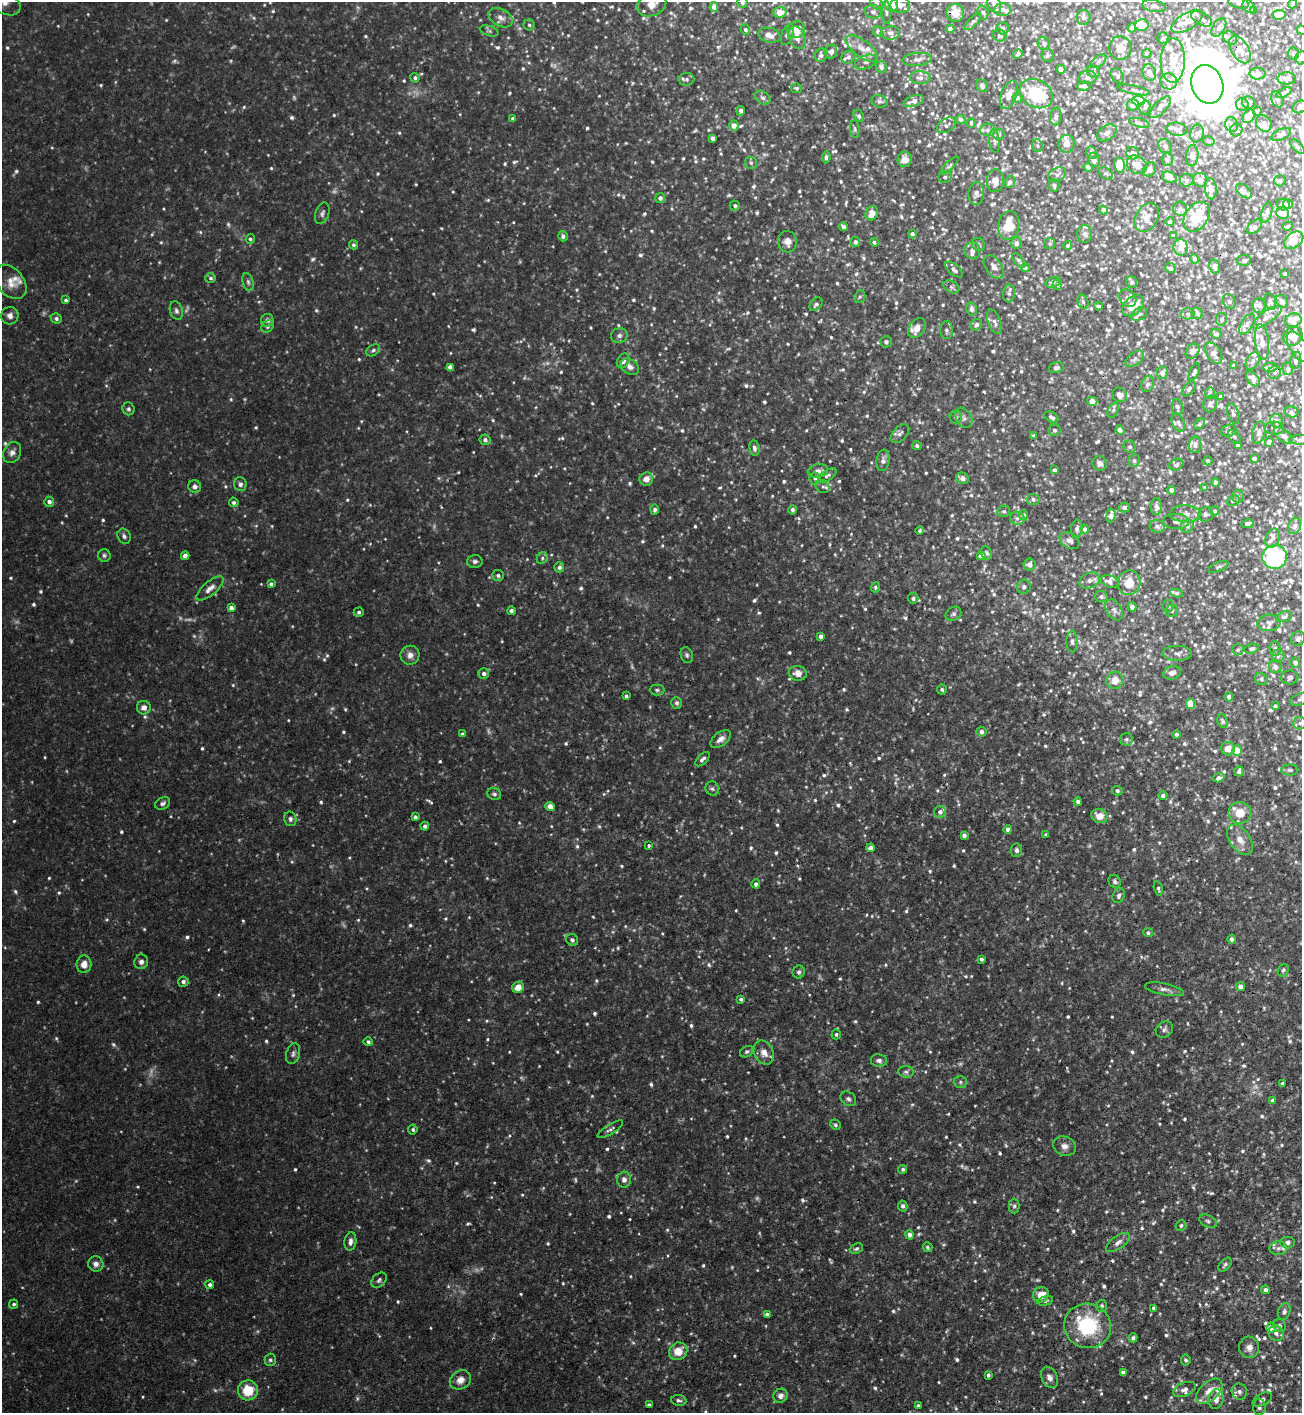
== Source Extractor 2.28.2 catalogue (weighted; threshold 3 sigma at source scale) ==
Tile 6 of 4 x 4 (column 2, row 2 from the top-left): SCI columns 1458-2757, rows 2832-4242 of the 5650 x 5664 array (HDU 1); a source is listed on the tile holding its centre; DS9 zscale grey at full resolution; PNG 1304 x 1415 px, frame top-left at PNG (2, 2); each listed source drawn as its Kron ellipse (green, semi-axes under 4 px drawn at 4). Shown black and unused: <1% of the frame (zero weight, under 3 of 4 exposures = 1% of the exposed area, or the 3 px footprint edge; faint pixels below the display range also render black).
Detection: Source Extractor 2.28.2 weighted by HDU 2 'WHT'; one run over the whole footprint, this tile lists its part. Background 0.0355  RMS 0.0035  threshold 0.0158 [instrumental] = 3 sigma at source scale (4.5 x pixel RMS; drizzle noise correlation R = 1.50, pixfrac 1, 0.05/0.05 arcsec/px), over >= 5 px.
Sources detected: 1422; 43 too faint to see at this stretch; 4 cosmic-ray / hot-pixel residue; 1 long thin detection or spike segment (spike, bleed or trail) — neither listed nor drawn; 86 inside a brighter listed object's ellipse — not listed separately; of the other 1288, all 500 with FLUX_AUTO >= 0.732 (the completeness limit of this list) listed and drawn (788 fainter detections not listed), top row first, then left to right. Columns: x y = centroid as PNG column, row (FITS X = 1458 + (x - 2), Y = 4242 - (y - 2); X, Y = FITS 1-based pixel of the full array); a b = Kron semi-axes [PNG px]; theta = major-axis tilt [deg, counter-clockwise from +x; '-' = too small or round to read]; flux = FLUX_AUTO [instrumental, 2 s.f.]
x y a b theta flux
4 2 18 11 -30 4.1
742 3 5 5 - 0.86
877 3 7 5 -54 0.82
1239 3 10 5 -13 0.91
652 4 15 11 24 4.2
892 4 8 6 -87 2.8
994 4 9 6 -64 1.4
1293 4 5 3 - 0.74
900 5 10 8 -8 1.9
1154 6 12 6 -9 1.3
714 7 5 4 - 2
1249 7 7 5 -52 0.85
1002 10 8 6 -4 1.5
1253 11 4 3 - 1.2
780 12 6 5 - 3.7
873 12 8 6 -5 1.1
887 12 12 4 -87 0.86
983 12 7 5 -72 0.85
955 13 9 8 - 4.9
1279 15 7 4 8 4.3
1084 17 7 7 - 1.3
501 18 13 8 -30 2.3
1202 19 11 6 -28 1.6
1187 21 17 8 32 3.6
973 22 11 4 47 0.83
529 25 5 5 - 0.77
1142 25 6 6 - 3.4
1219 27 10 6 59 1.3
1003 28 6 6 - 0.96
1132 28 4 4 - 1.1
950 29 4 4 - 1.8
745 30 5 4 - 0.88
796 30 9 8 - 4.9
1301 30 5 4 - 0.76
489 31 10 5 -18 0.83
878 31 5 5 - 0.76
890 33 9 6 3 1.4
769 35 11 7 -15 2.8
787 35 11 6 69 1.2
999 36 7 6 - 1.2
797 38 12 8 -66 2.4
1163 38 5 5 - 0.74
1230 38 7 6 - 1
1044 44 6 6 - 0.82
862 48 19 8 -36 3.9
1120 48 12 11 - 3.8
1240 49 15 8 -59 4.1
831 52 7 6 - 1.6
1147 53 4 4 - 0.77
1018 54 5 4 - 1
1293 54 6 6 - 0.78
821 55 7 6 - 1.3
1047 55 7 6 - 0.78
848 57 7 6 - 1.1
1301 58 6 6 - 1.5
917 59 15 6 5 1.8
1098 61 9 5 39 0.96
1173 61 22 12 89 6.9
866 62 11 6 21 1.5
881 67 6 5 - 1.2
1061 69 4 4 - 1.1
1093 72 7 5 -28 1.1
1149 73 8 6 -70 1.7
1257 74 8 6 -2 3.4
1117 76 8 6 -55 0.97
1088 77 9 6 9 1.3
415 78 5 4 - 0.91
920 78 10 6 -4 1.5
686 79 8 6 7 1.2
1287 79 9 6 3 1.6
1169 81 8 8 - 2.1
1207 84 20 15 -71 1600
982 86 6 5 - 0.97
1084 86 7 4 6 1.6
796 88 6 5 - 0.76
1134 90 16 4 -12 1
1284 93 8 3 26 0.8
1036 94 17 13 -30 20
1009 95 15 8 68 3.4
763 98 8 6 -36 1.2
1017 98 5 5 - 0.88
1277 99 8 6 -70 1.1
1138 100 6 5 - 14
879 101 8 6 -15 0.88
914 101 10 5 19 1.9
1248 102 6 6 - 1.9
1133 105 6 5 - 1.1
1242 105 6 6 - 1.3
1145 107 7 5 73 0.81
1160 107 14 6 45 1.7
1300 107 7 6 - 1.5
741 111 5 4 - 1.4
1257 111 4 4 - 0.83
859 116 6 4 -60 0.82
1249 116 7 5 54 4.2
1056 117 9 5 81 1.1
513 118 4 4 - 0.91
961 119 5 4 - 1.3
971 123 4 3 - 0.84
1139 123 10 4 -14 0.92
1264 123 9 7 -54 3
1232 124 7 6 - 1.3
946 125 10 6 31 1.2
734 126 5 5 - 2.8
855 129 9 5 -84 0.75
1177 129 10 6 -6 1.3
988 130 8 6 3 1.3
1236 130 6 6 - 1.1
1107 133 11 7 34 1.5
999 134 5 5 - 1.2
1197 134 9 6 77 1.4
1281 134 10 5 24 1.3
712 138 4 4 - 1.5
995 141 12 5 -84 1.1
1209 141 6 5 - 0.75
1067 144 9 8 - 2.3
1037 146 6 5 - 0.75
1165 146 8 6 -57 1.2
1297 147 9 5 -45 0.95
1092 153 6 5 - 0.73
1133 153 6 6 - 2.6
1192 156 11 6 84 2.8
826 157 6 4 84 0.81
905 159 8 7 - 3.1
1094 160 7 6 - 1.7
1167 160 6 5 - 1.2
751 163 6 6 - 0.82
950 165 12 4 45 0.88
1120 165 8 5 -81 8.2
1137 165 10 8 -36 4
1088 167 4 4 - 1.4
1150 169 7 6 - 2.3
1106 173 8 5 -38 0.77
1057 175 9 6 29 1.3
945 177 7 5 24 1.1
1169 177 7 5 -19 1.9
1187 180 6 6 - 1.4
1200 180 7 6 - 1.9
1280 180 6 5 - 0.79
995 181 11 8 87 3.1
1010 182 6 5 - 1.5
1054 185 6 5 - 0.83
1211 189 10 6 -86 2.4
1244 191 9 5 -42 1.5
976 194 11 8 88 1.5
660 198 5 5 - 1.4
1283 204 7 6 - 1.5
1288 204 5 4 - 2.6
735 206 5 5 - 0.94
1180 209 7 7 - 0.97
1103 210 4 4 - 1.7
1267 212 11 5 75 1
322 213 11 6 71 1.3
872 213 7 6 - 3.5
1283 213 6 6 - 3.1
1196 217 16 11 55 10
1147 218 15 11 60 3.3
1170 221 4 4 - 0.99
1009 226 14 10 81 9
1288 226 5 3 - 0.85
843 227 4 3 - 1.2
1254 227 9 5 44 1.8
912 234 4 4 - 0.95
1085 234 9 7 -88 1.3
563 236 5 4 - 1
1174 236 3 3 - 0.83
250 239 5 4 - 0.77
1294 240 11 7 35 4.4
787 242 10 9 - 2.8
855 242 5 5 - 1.3
874 242 4 4 - 0.82
1016 243 6 5 - 1.8
1050 244 5 5 - 0.74
353 245 4 4 - 0.84
978 245 7 6 - 0.97
1068 245 4 3 - 0.92
1181 247 8 7 - 2.4
973 250 8 7 - 1.5
1194 259 5 4 - 0.83
1244 260 7 5 0 1.1
1019 261 9 4 -51 0.76
1215 266 7 5 -78 1.9
994 267 13 8 -54 2.3
1025 268 4 4 - 0.81
1170 268 5 5 - 1.3
954 270 10 5 -39 1.7
1285 274 3 3 - 0.75
211 278 5 5 - 0.86
10 282 19 13 -50 4.6
248 282 9 5 -75 1
1053 282 8 5 21 0.94
1131 282 6 5 - 1.3
1057 285 5 5 - 1
951 287 9 5 -28 0.93
1009 294 9 6 85 1
860 297 6 5 - 0.74
1128 298 9 7 -52 1.1
66 300 4 4 - 0.75
1229 301 8 6 -59 0.83
1282 301 7 5 -49 1.4
1083 302 7 5 -74 0.8
1270 302 8 5 -73 0.75
816 304 7 5 49 1.2
1098 306 4 3 - 0.87
1133 306 12 8 44 6.1
1259 306 7 6 - 1.4
972 309 6 5 - 1.8
176 311 9 6 -72 1.2
1197 313 6 5 - 1.7
1139 314 8 6 31 1
1187 314 7 5 0 1.1
10 316 9 8 - 1.9
1267 317 18 6 36 2.1
56 319 5 5 - 0.95
1221 319 6 5 - 0.74
267 320 6 6 - 1.2
1293 320 8 6 18 5.9
994 322 13 6 -69 1.8
1247 324 11 6 58 1.3
976 325 6 5 - 1.4
267 327 7 5 46 0.92
917 328 11 7 53 3.9
946 330 9 6 90 1.2
1216 334 5 5 - 1.2
619 335 8 7 - 1.5
1293 336 10 9 - 4.2
886 342 6 5 - 0.8
1262 342 18 7 -84 2.6
1298 347 17 8 -59 2.8
373 350 7 5 36 0.84
1193 351 8 6 53 2
1214 353 12 7 -59 2.1
1134 359 11 6 39 1.2
1296 360 8 5 77 1.1
623 361 8 5 60 1.8
1253 361 10 5 60 1.1
1233 365 4 4 - 0.87
450 367 4 4 - 2.3
630 367 10 7 -33 1.8
1270 367 7 4 1 1
1056 368 7 5 14 0.99
1288 369 6 5 - 0.82
1194 372 9 4 66 1.1
1275 372 7 6 - 0.91
1162 373 6 5 - 1.9
1253 379 8 5 -50 2.4
1148 384 8 6 68 1.3
1189 389 8 5 52 0.83
1210 393 6 5 - 0.81
1120 395 7 7 - 1.6
1221 396 4 3 - 1
1092 401 5 4 - 3.9
1210 404 8 6 74 1.1
1177 407 8 5 -84 1.2
128 409 6 6 - 0.83
1113 410 8 5 68 0.78
1292 412 7 5 -13 0.78
1233 414 11 5 -73 1.2
956 417 6 6 - 1.3
1051 417 7 5 -29 1.3
964 418 11 7 -59 1.5
1277 421 7 6 - 1.2
1178 422 10 5 -66 1.1
1200 424 6 4 43 0.79
1274 428 10 6 -2 0.76
1054 430 6 6 - 0.78
1120 430 5 4 - 2
1228 431 8 5 16 0.87
1259 433 11 6 73 1.3
900 434 11 7 45 1.6
1034 436 4 4 - 0.88
1283 436 11 5 -39 1.2
1234 437 8 5 -46 0.8
485 440 5 5 - 1.2
1300 440 11 5 2 0.79
1269 442 5 4 - 0.78
1195 445 8 6 88 1.5
1238 445 4 4 - 0.92
917 446 4 4 - 0.89
1130 447 6 6 - 0.96
754 448 8 5 -81 1.2
12 452 11 8 60 2
1254 458 4 3 - 0.92
883 460 11 6 82 2
1134 461 6 6 - 0.84
1208 461 4 4 - 0.82
1100 463 7 7 - 1.8
1176 465 7 5 24 0.81
1054 470 3 3 - 1.1
818 471 10 6 9 2.3
827 475 10 5 32 0.98
815 478 6 5 - 0.96
963 478 6 5 - 2.3
646 479 7 6 - 3
1216 482 4 4 - 1.2
240 484 7 6 - 1.1
823 486 7 6 - 1
195 487 6 6 - 1.4
1204 488 4 4 - 0.73
1171 490 4 4 - 1.6
1238 496 6 6 - 0.97
1033 499 6 6 - 1.2
1233 501 7 5 23 0.74
49 502 5 5 - 1.3
234 502 5 4 - 0.77
1156 506 8 5 89 1.6
1124 507 5 5 - 1.4
655 510 5 4 - 0.86
792 510 5 4 - 0.81
1004 511 6 5 - 0.75
1215 511 5 4 - 0.78
1186 514 15 8 -2 2.6
1206 514 8 7 - 0.98
1024 515 5 4 - 0.9
1111 515 7 4 85 2.3
1017 518 7 6 - 1.3
1176 521 13 7 -1 1.7
1248 524 6 4 13 2
1157 526 7 6 - 1.1
1187 526 7 6 - 0.99
1295 526 8 6 66 1.1
1077 529 9 6 83 1.1
1085 529 4 4 - 1.2
920 531 4 4 - 0.75
124 536 8 6 -66 1.1
1273 538 10 7 66 1.5
1070 541 11 7 -33 1.6
986 553 7 5 -59 0.79
104 555 6 6 - 0.8
185 556 4 4 - 2.9
981 556 4 4 - 3
1275 557 12 12 - 42
542 558 6 5 - 0.85
475 561 7 6 - 1.2
1029 564 6 6 - 1.7
559 567 5 5 - 1.2
1218 567 10 4 24 0.79
498 575 6 5 - 1
1090 580 11 7 24 1.7
1110 582 9 6 -21 1.9
1129 583 12 11 - 7.5
271 584 4 4 - 0.94
875 587 5 4 - 0.78
1024 587 7 6 - 0.96
210 588 17 7 40 2.5
1176 593 6 4 -8 0.82
1101 597 7 5 -13 1.1
913 598 5 5 - 1.1
1168 606 6 5 - 0.83
1132 607 4 4 - 2.1
231 608 4 4 - 1.7
1114 610 11 7 -59 1.7
511 611 4 4 - 0.92
1172 611 6 6 - 0.85
359 612 5 4 - 0.89
953 614 8 6 34 1.1
1284 617 8 5 19 0.79
1269 623 11 8 6 1.4
821 636 4 4 - 1.6
1298 639 7 6 - 1.2
1072 641 11 5 -90 1.2
1252 649 7 4 15 0.92
1275 649 7 5 -88 0.83
1238 650 6 5 - 0.79
1177 653 14 7 -1 1.9
410 655 9 9 - 2.2
687 655 8 6 -72 0.9
1278 656 6 6 - 1.1
1295 663 5 4 - 1.5
1275 667 6 6 - 1.4
484 673 5 5 - 1.5
798 673 9 7 -11 2.8
1172 673 9 6 16 1.9
1290 677 8 7 - 0.9
1261 679 7 5 -33 0.8
1115 680 9 8 - 4
942 689 5 5 - 0.82
657 690 7 5 0 0.78
626 696 4 3 - 0.81
1229 697 4 4 - 1.3
1300 699 10 5 24 1
677 703 6 5 - 0.79
1190 704 5 4 - 8.4
1275 706 4 3 - 0.88
144 708 7 6 - 2.1
1222 721 7 5 -67 0.76
1300 723 6 6 - 1.1
982 732 5 5 - 1.5
462 734 4 3 - 0.77
1176 734 4 4 - 0.8
721 739 12 6 36 2.1
1126 739 6 6 - 0.94
1228 749 7 6 - 3.6
1237 751 5 4 - 6.7
702 759 9 4 45 1.2
1290 770 8 5 1 0.83
1239 771 5 4 - 1
1219 778 6 4 18 1.1
712 789 7 6 - 0.94
1117 791 5 4 - 0.98
494 794 7 6 - 0.95
1163 796 4 4 - 1.2
1078 802 4 4 - 1.1
163 803 8 5 30 1
550 806 5 4 - 3.3
940 812 6 6 - 1.7
1240 813 11 11 - 5.6
1099 816 8 7 - 3.7
415 817 4 3 - 0.85
290 819 7 6 - 1
425 826 4 4 - 1
1008 829 4 4 - 1.4
964 835 4 4 - 1.2
1046 835 4 3 - 0.81
1240 840 17 10 -56 4
649 845 3 3 - 0.88
871 848 4 4 - 2.1
1017 850 7 5 84 1.2
1115 881 7 6 - 1.2
756 884 4 4 - 1.1
1158 889 7 4 -76 0.74
1119 895 8 6 69 1.2
1148 933 5 4 - 0.84
1232 939 4 4 - 1.2
572 940 6 5 - 0.93
981 959 4 3 - 0.99
141 962 7 6 - 1.3
84 964 9 7 81 3.3
1283 970 6 5 - 0.75
799 972 6 6 - 0.85
183 982 5 5 - 1.4
518 987 6 5 - 3.7
1240 987 4 4 - 2.3
1164 989 20 6 -12 1.9
741 999 4 3 - 0.86
1164 1029 9 7 33 1.3
836 1034 5 4 - 0.77
368 1042 4 4 - 0.87
747 1052 7 5 30 0.8
764 1052 12 9 -63 3.5
293 1054 10 6 73 1.3
879 1061 8 6 -7 1.3
906 1072 8 5 -3 0.91
960 1082 6 5 - 0.83
1283 1084 4 3 - 0.83
848 1099 8 6 -39 1.1
1273 1100 4 3 - 1
835 1125 5 5 - 0.83
610 1129 15 5 32 1.3
413 1130 5 5 - 0.84
1064 1146 11 9 -23 2.3
903 1169 4 4 - 0.76
624 1180 8 7 - 1.6
903 1206 5 4 - 1.1
1014 1206 7 5 90 0.8
1208 1221 9 6 -26 1.1
1181 1225 5 5 - 0.92
909 1235 5 4 - 1.4
350 1242 9 6 82 1.6
1288 1242 7 6 - 1.1
1118 1243 14 6 36 1.8
928 1247 5 4 - 0.77
1278 1248 9 6 3 1.4
856 1249 7 4 25 0.83
96 1264 8 7 - 1.7
1225 1265 8 5 49 0.95
379 1280 9 6 44 0.97
210 1285 4 4 - 1
1265 1290 4 4 - 1.2
1041 1295 8 7 - 5.2
1045 1301 8 4 13 0.76
14 1304 5 4 - 0.78
1101 1306 6 5 - 0.92
1154 1308 4 4 - 0.77
1284 1311 8 6 74 1.1
767 1315 4 4 - 1.3
1088 1326 23 22 - 26
1279 1326 7 6 - 0.92
1271 1328 5 5 - 4.1
1276 1333 8 7 - 1.6
1133 1338 4 4 - 0.89
1249 1347 11 10 - 2.3
678 1351 10 8 39 5.3
270 1360 6 5 - 0.77
1186 1360 5 4 - 0.81
1123 1372 4 4 - 1.2
988 1375 4 3 - 0.92
1049 1377 11 8 -63 2.2
460 1380 11 9 31 2.9
1184 1389 12 7 21 1.6
248 1390 10 10 - 9.9
1209 1391 15 9 43 4.3
1239 1391 8 7 - 1.3
780 1396 7 6 - 1.8
1216 1399 10 7 79 2
1262 1399 10 6 28 1.3
679 1400 8 5 -8 0.88
649 1405 4 4 - 1.1
918 1406 4 3 - 0.83
1259 1407 8 6 89 1.1
Overlapping masked pixels (flux is a lower limit): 3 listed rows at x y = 1240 49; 1207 84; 1275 557
Isophote crosses this tile's border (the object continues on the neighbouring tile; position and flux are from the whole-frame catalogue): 17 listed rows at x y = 4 2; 742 3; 1239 3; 652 4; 892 4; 994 4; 900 5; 714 7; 1301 30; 1301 58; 1300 107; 1294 240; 1298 347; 1300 440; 1300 699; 1300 723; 1290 770
Unlisted compact peaks at least as high as the median listed source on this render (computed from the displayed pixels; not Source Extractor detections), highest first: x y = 107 920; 292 862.